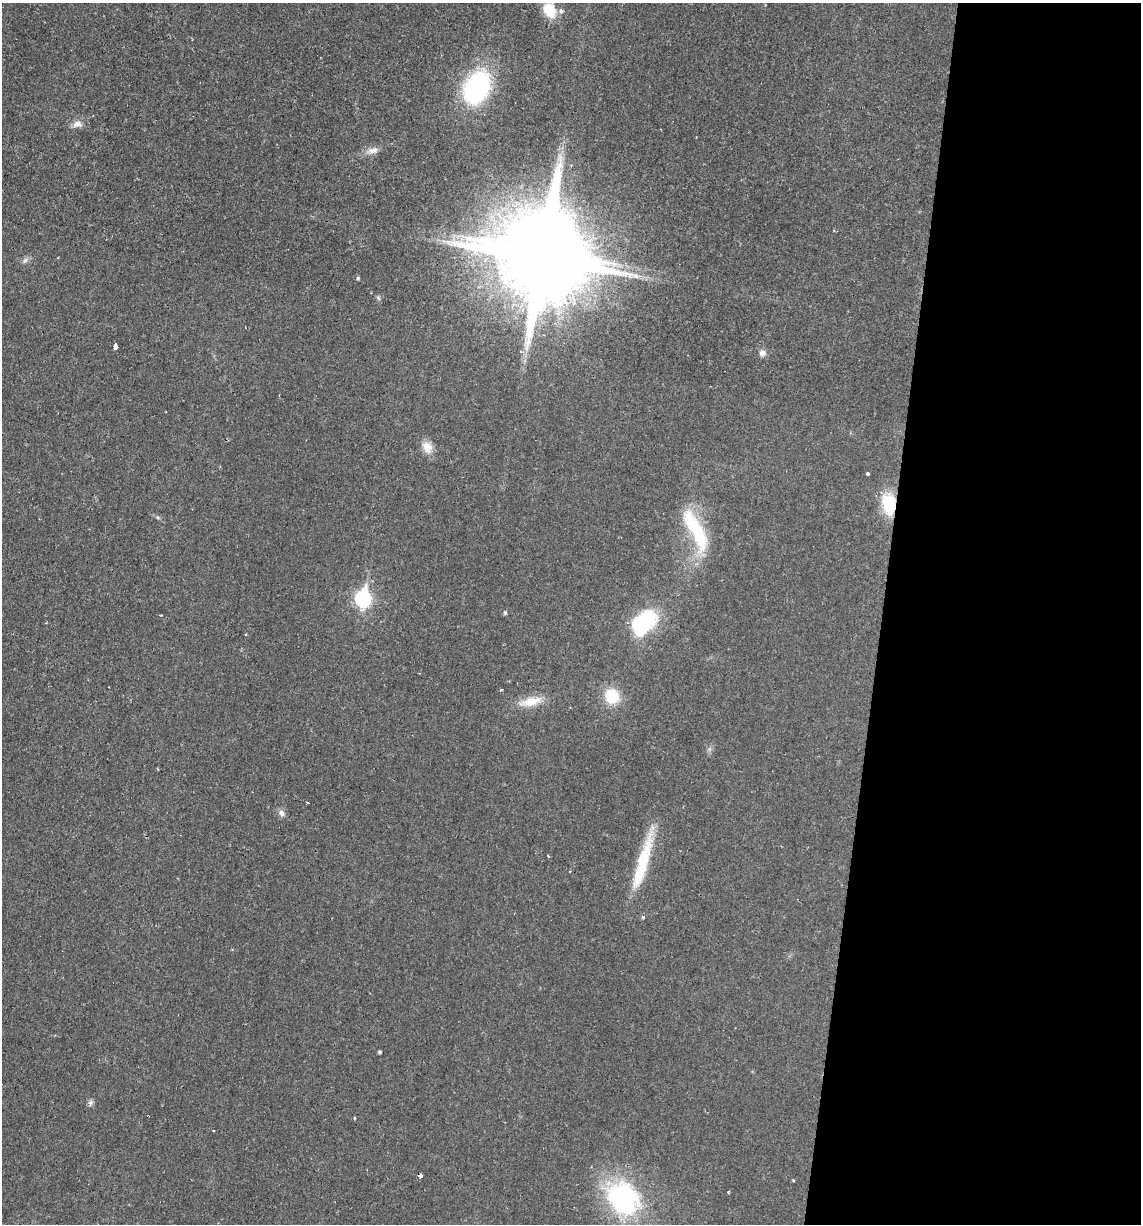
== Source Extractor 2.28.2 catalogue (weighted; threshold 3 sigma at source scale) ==
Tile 12 of 4 x 4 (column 4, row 3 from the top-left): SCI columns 3533-4671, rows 1223-2444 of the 4907 x 4888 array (HDU 1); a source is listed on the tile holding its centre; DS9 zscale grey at full resolution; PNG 1143 x 1226 px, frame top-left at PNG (2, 3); no overlay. Shown black and unused: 23% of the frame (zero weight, under 2 of 3 exposures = <1% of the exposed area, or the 3 px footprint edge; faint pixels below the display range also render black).
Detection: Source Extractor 2.28.2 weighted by HDU 2 'WHT'; one run over the whole footprint, this tile lists its part. Background 0.0287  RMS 0.0049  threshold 0.0221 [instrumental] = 3 sigma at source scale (4.5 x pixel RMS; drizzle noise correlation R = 1.50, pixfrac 1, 0.05/0.05 arcsec/px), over >= 5 px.
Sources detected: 37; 1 inside a brighter object's white glare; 1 cosmic-ray / hot-pixel residue — not listed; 1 inside a brighter listed object's ellipse — not listed separately; the other 34 listed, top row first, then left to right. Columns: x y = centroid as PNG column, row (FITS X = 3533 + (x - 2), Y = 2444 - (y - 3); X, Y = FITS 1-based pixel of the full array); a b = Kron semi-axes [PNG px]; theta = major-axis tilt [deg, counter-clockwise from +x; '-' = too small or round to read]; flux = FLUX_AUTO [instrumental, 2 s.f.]
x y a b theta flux
549 10 17 12 -58 13
477 87 30 21 64 75
77 124 13 9 9 3.4
373 150 17 8 16 3.8
543 259 28 25 -10 8400
25 260 9 5 53 1.4
358 278 4 3 - 0.81
378 298 7 5 -59 0.85
115 346 4 3 - 40
762 353 9 8 - 2.4
427 447 17 12 -60 5.5
868 474 3 3 - 2.1
889 504 19 12 -82 23
696 530 56 15 -64 33
363 598 9 7 83 96
505 613 5 5 - 0.88
161 615 3 2 - 0.42
643 623 30 19 51 40
245 634 3 2 - 0.83
501 689 5 2 - 0.5
612 696 19 17 -62 14
530 701 30 11 12 9.5
307 803 3 2 - 0.53
281 813 10 7 -46 2.2
548 856 3 3 - 0.55
643 862 76 12 74 27
643 917 5 4 - 0.73
379 1052 3 3 - 0.84
90 1103 9 6 77 1.4
354 1118 3 3 - 0.62
213 1130 3 2 - 0.72
421 1176 4 3 - 7.4
793 1180 3 2 - 0.48
623 1199 36 27 -48 81
Overlapping masked pixels (flux is a lower limit): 2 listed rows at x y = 889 504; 421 1176